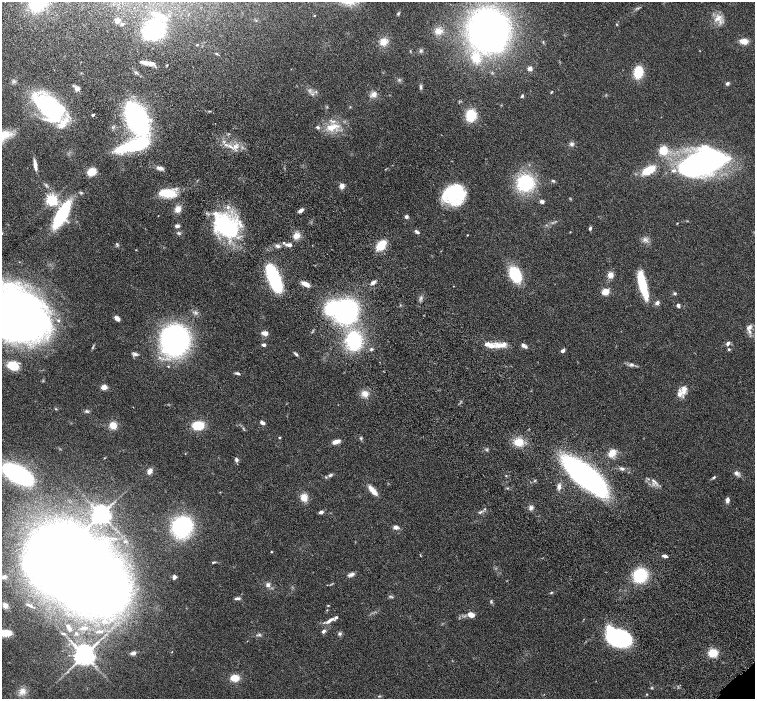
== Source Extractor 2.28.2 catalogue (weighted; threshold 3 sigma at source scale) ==
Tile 11 of 4 x 4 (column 3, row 3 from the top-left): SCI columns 3059-4564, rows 1594-2986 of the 6116 x 6111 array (HDU 1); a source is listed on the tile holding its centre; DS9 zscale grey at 2 x 2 block average (1 PNG px = mean of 2 x 2 image px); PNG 757 x 701 px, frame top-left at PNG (2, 2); no overlay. Shown black and unused: <1% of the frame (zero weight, under 4 of 8 exposures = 3% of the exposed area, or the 3 px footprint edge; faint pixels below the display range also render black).
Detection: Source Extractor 2.28.2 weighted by HDU 2 'WHT'; one run over the whole footprint, this tile lists its part. Background 0.0536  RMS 0.0042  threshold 0.0173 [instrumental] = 3 sigma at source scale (4.09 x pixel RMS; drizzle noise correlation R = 1.36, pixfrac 0.8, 0.05/0.05 arcsec/px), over >= 5 px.
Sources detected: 201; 1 too faint to see at this stretch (2 x 2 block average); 10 inside a brighter object's white glare — not listed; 20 inside a brighter listed object's ellipse — not listed separately; the other 170 listed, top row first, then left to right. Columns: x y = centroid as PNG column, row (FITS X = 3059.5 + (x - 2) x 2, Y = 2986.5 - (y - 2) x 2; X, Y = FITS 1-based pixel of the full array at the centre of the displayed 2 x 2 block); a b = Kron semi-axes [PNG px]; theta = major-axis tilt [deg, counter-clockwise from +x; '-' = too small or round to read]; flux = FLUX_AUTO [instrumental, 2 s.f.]
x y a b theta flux
398 13 4 3 - 1.1
314 15 3 2 - 0.58
160 16 21 7 -25 13
718 18 12 7 39 7.3
117 20 6 6 - 3.4
616 24 3 2 - 0.57
156 29 10 9 - 160
488 30 22 19 -73 580
438 31 10 8 -2 7
744 41 9 6 -6 7.5
384 42 8 8 - 8.6
197 45 3 2 - 0.48
420 51 6 2 -16 1.2
216 54 4 3 - 1.1
476 58 16 12 -78 19
148 63 16 4 -7 8.5
530 68 3 2 - 12
638 72 9 6 80 32
727 83 5 4 - 1.8
421 87 7 4 89 1.7
77 89 6 5 - 3.4
551 92 4 2 - 0.66
312 94 4 2 - 1
374 94 8 7 - 4.6
522 96 4 3 - 1.1
50 109 31 16 -50 130
209 111 4 2 - 0.69
93 115 3 2 - 1.3
471 115 10 9 - 27
136 119 20 11 -65 280
150 120 5 4 - 2.6
332 127 19 8 16 15
572 144 5 5 - 2.4
134 145 28 8 16 100
231 147 9 3 -33 3.6
663 150 10 9 - 14
702 162 41 18 15 310
35 165 14 3 -81 4.7
160 168 10 4 -14 3.3
648 170 14 7 29 21
92 172 7 5 26 16
553 181 5 3 - 1.3
525 183 15 15 - 64
342 186 6 5 - 3.9
167 193 16 7 -6 30
453 193 22 19 -48 54
52 200 4 3 - 170
542 202 5 4 - 2.6
178 209 8 7 - 6.1
301 210 6 3 33 3.7
61 215 21 7 61 110
406 217 4 3 - 2.4
677 223 4 2 - 0.47
177 226 6 4 3 2.3
226 226 30 21 -34 94
590 228 5 3 - 1.5
417 232 5 3 - 2.2
570 232 3 2 - 0.42
179 233 5 3 - 1.3
467 235 2 2 - 0.52
296 236 9 7 32 6.4
645 239 7 4 -40 3.1
117 244 5 3 - 1.1
289 245 7 3 -7 4.8
381 245 11 6 48 18
277 246 7 4 -23 2.2
136 250 3 2 - 0.4
515 274 12 8 -61 57
610 275 8 8 - 5
274 278 19 6 -67 140
373 282 5 3 - 3.7
305 284 9 4 -26 6.3
643 285 25 8 -75 33
453 286 2 2 - 0.3
605 292 8 6 32 8.2
675 293 4 4 - 1.3
657 303 6 5 - 2.9
678 305 5 3 - 2.2
346 311 15 14 - 180
15 315 53 36 -26 750
117 318 6 4 -40 5
749 327 8 5 39 3.7
265 333 6 4 -7 5.1
174 340 20 19 - 240
354 341 19 15 -84 61
728 343 5 3 - 2.5
263 345 4 3 - 2.5
500 345 25 7 4 11
371 349 4 3 - 1.2
729 349 4 3 - 1
563 351 5 4 - 2.5
135 354 7 4 -15 2.5
296 354 5 3 - 1.7
631 364 7 5 -12 2.5
13 366 7 5 -18 32
237 373 6 3 -15 1.7
104 387 4 3 - 9.4
684 390 13 8 75 7.4
365 394 10 8 -37 6.8
56 409 4 2 - 0.73
87 411 6 4 -23 1.5
262 423 5 3 - 3.3
113 425 7 7 - 10
198 425 11 8 4 21
243 428 3 3 - 0.73
279 438 3 2 - 0.75
361 438 4 3 - 1.2
336 442 10 5 18 5
519 442 13 10 9 12
612 453 10 7 48 8.2
104 458 2 2 - 0.36
236 460 6 4 -76 2
622 469 7 4 -12 2.3
150 471 7 5 58 3.9
736 473 7 5 -46 3
18 474 17 8 -29 280
330 475 7 4 28 2.1
585 476 37 13 -39 390
714 477 5 3 - 1.2
535 480 3 2 - 0.69
655 482 6 3 -57 2.2
559 486 6 5 - 3
373 490 14 5 -50 8.5
304 497 9 8 - 8.3
727 500 6 4 84 3.3
531 508 7 5 85 2.6
485 509 3 3 - 0.68
321 512 5 4 - 2.3
480 513 4 3 - 0.94
101 514 5 5 - 600
182 526 19 17 50 86
396 527 6 5 - 3.5
125 541 5 3 - 1.5
271 552 3 2 - 0.57
420 555 3 2 - 0.51
665 556 5 3 - 3.1
214 562 5 3 - 1.1
351 574 9 4 21 3
640 575 14 13 - 38
174 576 5 4 - 2.1
4 577 6 5 - 2.3
96 582 38 28 -45 1000
268 585 4 4 - 3.5
551 592 4 3 - 0.83
391 597 7 3 -23 1.3
237 598 8 3 1 2.2
491 602 5 3 - 1.2
5 605 8 6 -64 4.7
30 606 8 3 -28 2.1
328 606 4 2 - 0.58
327 610 3 2 - 0.46
471 615 9 6 -22 5.7
329 621 9 4 38 3.7
68 626 4 4 - 1.2
84 628 8 4 13 2.5
99 631 9 3 2 2.2
323 631 5 4 - 2.2
3 633 19 4 1 38
76 633 4 4 - 1.3
63 634 5 2 - 0.92
339 634 5 4 - 1.8
259 635 4 3 - 1.1
619 638 18 12 -25 140
133 653 4 3 - 4.1
713 653 8 7 - 16
84 655 5 5 - 930
235 678 6 5 - 16
651 688 4 3 - 0.77
22 691 10 8 38 6.2
647 694 2 2 - 0.53
Isophote crosses this tile's border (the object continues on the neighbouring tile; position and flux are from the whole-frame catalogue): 2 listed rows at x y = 15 315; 3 633
Diffuse or blended objects may show on this block-average render without a row.